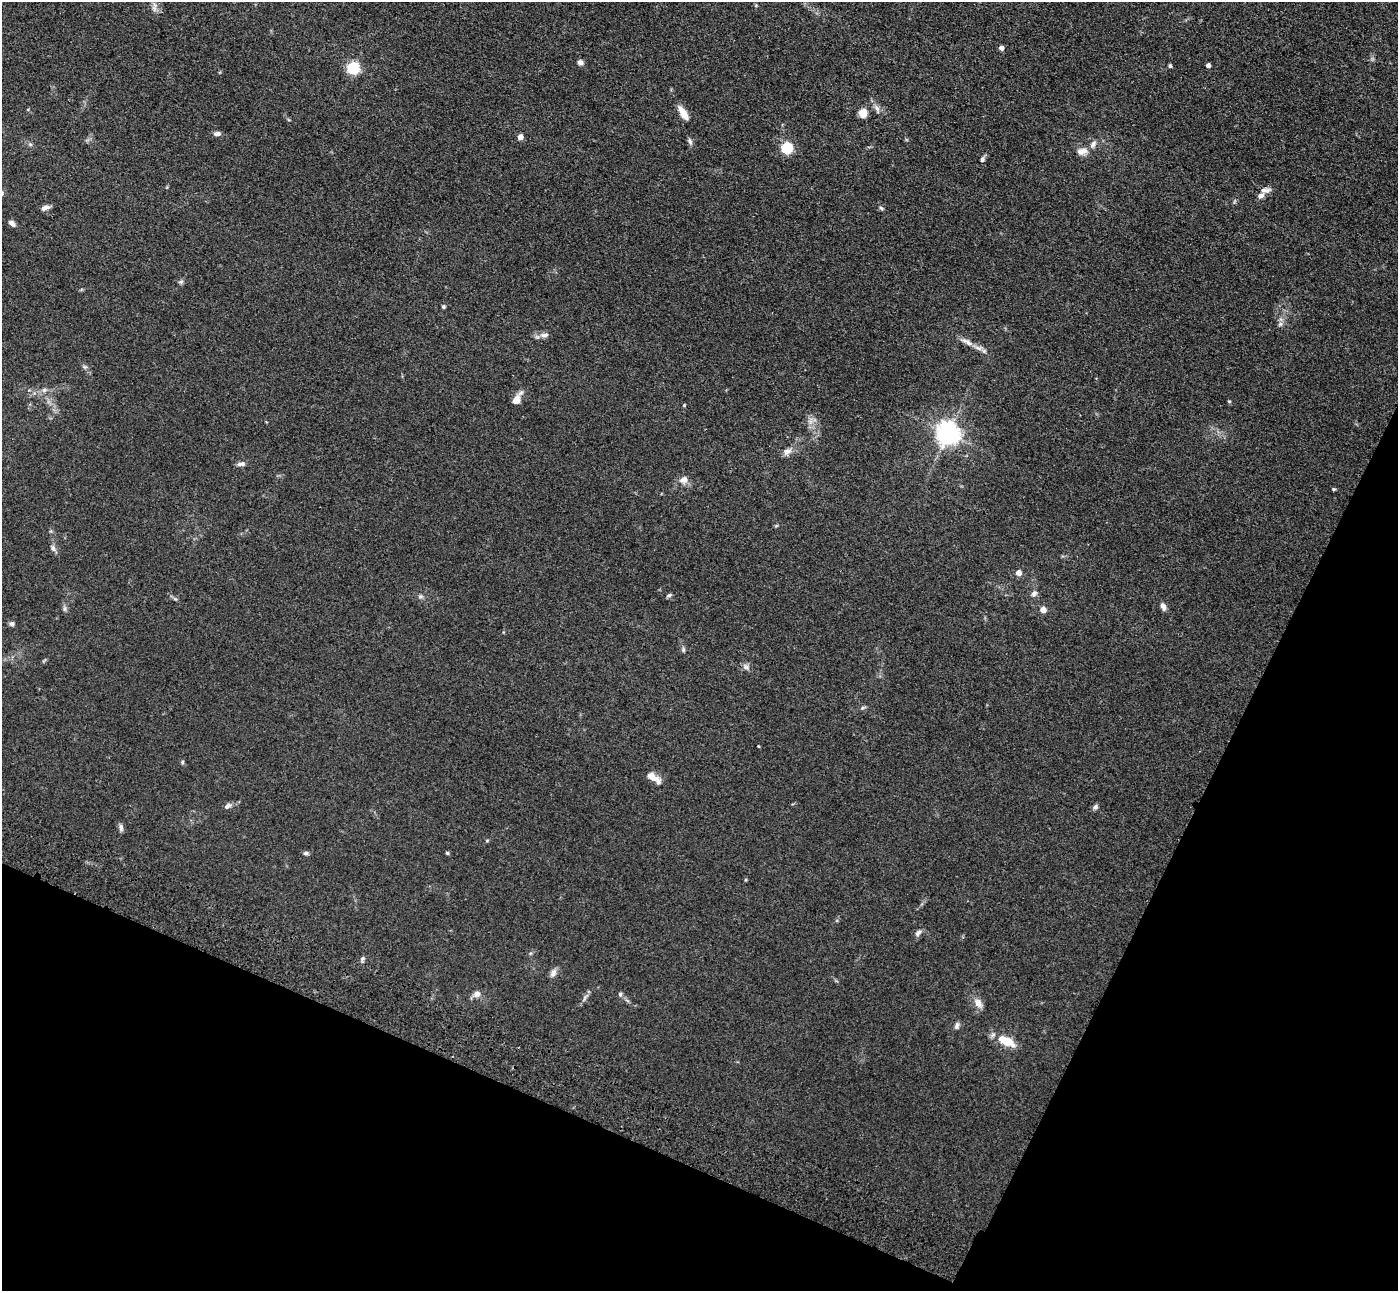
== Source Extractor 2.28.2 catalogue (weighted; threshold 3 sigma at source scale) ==
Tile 15 of 4 x 4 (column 3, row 4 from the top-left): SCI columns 2853-4248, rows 254-1542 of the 5703 x 5795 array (HDU 1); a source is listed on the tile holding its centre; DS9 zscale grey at full resolution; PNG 1400 x 1293 px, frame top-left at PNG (2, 2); no overlay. Shown black and unused: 22% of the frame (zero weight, under 3 of 4 exposures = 6% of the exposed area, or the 3 px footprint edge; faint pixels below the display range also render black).
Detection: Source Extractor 2.28.2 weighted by HDU 2 'WHT'; one run over the whole footprint, this tile lists its part. Background 0.0663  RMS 0.006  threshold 0.0268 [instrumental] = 3 sigma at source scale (4.5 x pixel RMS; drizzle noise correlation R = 1.50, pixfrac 1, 0.05/0.05 arcsec/px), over >= 5 px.
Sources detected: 69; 3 inside a brighter listed object's ellipse — not listed separately; the other 66 listed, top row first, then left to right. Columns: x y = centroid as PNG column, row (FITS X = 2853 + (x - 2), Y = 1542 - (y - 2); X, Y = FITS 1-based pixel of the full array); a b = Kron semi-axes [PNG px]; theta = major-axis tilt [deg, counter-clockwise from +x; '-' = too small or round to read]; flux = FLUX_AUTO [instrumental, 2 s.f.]
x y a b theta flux
154 7 15 6 -89 2.6
1001 48 4 4 - 2.9
580 62 7 6 - 1.8
1208 65 4 4 - 2.4
1170 66 4 4 - 0.94
353 68 5 5 - 84
877 108 13 6 -62 2.6
683 113 18 7 -59 6.5
863 113 5 5 - 26
217 134 9 5 1 2.1
520 137 5 4 - 4.8
690 141 9 6 -74 1.6
787 148 5 5 - 58
1082 151 15 9 11 4.4
982 159 6 5 - 1.5
1264 190 12 7 33 2.9
45 207 11 5 10 2.4
881 208 6 5 - 0.98
12 223 8 5 -40 2.4
181 282 8 4 9 1.1
443 307 4 4 - 0.92
1280 324 7 5 46 1.5
544 335 13 6 5 2.7
968 343 14 6 -46 3.3
85 367 7 4 -18 0.99
44 390 6 5 - 1.3
516 400 12 9 65 5
1229 401 5 4 - 0.64
684 405 4 3 - 0.53
948 434 7 7 - 540
787 451 11 8 25 3.3
241 464 10 6 6 2.1
684 480 12 9 22 3.9
1334 489 5 4 - 0.71
776 526 6 4 19 0.64
53 548 9 6 -51 2.1
1018 573 5 5 - 5.9
1034 594 9 7 54 2.1
669 595 8 4 15 1.1
420 596 7 5 44 1.3
175 599 7 4 -43 1
1163 607 10 6 -68 2.5
64 609 8 5 84 1.4
1043 610 5 4 - 6
12 624 6 5 - 1.5
683 650 7 5 -72 1.1
746 667 9 7 -21 2.1
863 707 6 4 2 0.98
758 746 3 3 - 0.43
182 762 5 4 - 0.82
652 776 15 7 -30 6.9
227 806 10 6 32 2
1095 807 7 6 - 1.6
121 827 9 5 -80 1.9
487 841 5 3 - 0.59
306 853 6 5 - 1.3
447 853 5 4 - 0.75
918 933 10 6 48 2
362 958 7 5 45 1.3
553 973 12 7 67 2.7
477 994 9 8 - 3
620 994 7 5 -78 1.2
585 997 15 4 59 1.9
978 1003 13 9 -63 4.3
957 1026 9 5 73 1.7
1006 1041 21 9 -24 13